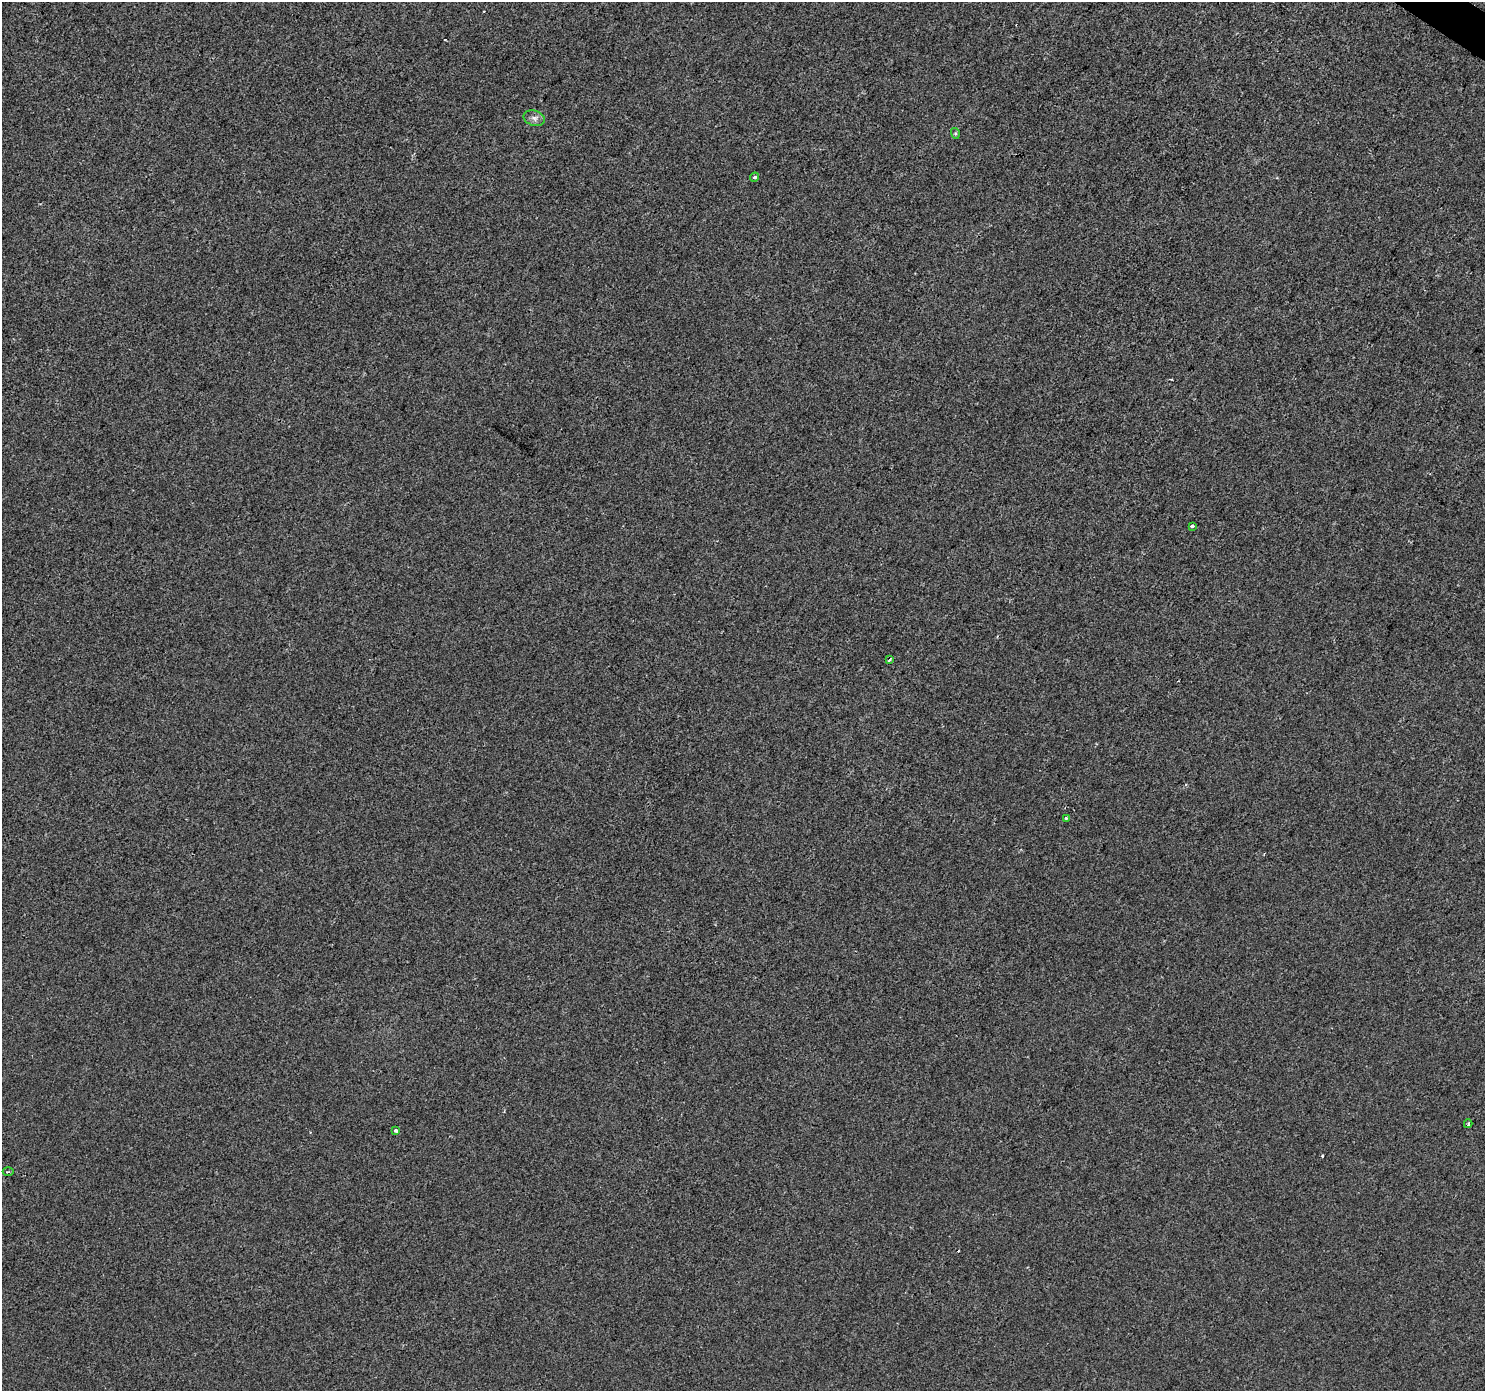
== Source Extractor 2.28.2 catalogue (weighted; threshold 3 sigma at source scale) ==
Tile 10 of 4 x 4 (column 2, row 3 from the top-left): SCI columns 1489-2971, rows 1640-3028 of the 5937 x 5990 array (HDU 1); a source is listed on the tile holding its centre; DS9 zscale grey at full resolution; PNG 1487 x 1393 px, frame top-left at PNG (2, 2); each listed source drawn as its Kron ellipse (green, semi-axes under 4 px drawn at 4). Shown black and unused: <1% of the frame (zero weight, under 2 of 3 exposures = <1% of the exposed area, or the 3 px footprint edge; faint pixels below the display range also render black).
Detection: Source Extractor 2.28.2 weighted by HDU 2 'WHT'; one run over the whole footprint, this tile lists its part. Background -4.90e-04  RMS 0.0041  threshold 0.0185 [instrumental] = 3 sigma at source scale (4.5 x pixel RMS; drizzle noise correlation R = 1.50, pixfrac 1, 0.0396/0.0396 arcsec/px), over >= 5 px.
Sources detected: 11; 2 cosmic-ray / hot-pixel residue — neither listed nor drawn; the other 9 listed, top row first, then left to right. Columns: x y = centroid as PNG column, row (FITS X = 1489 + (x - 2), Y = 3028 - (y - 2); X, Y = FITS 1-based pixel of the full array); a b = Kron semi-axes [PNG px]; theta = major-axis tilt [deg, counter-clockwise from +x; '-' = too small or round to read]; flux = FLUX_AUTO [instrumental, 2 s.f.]
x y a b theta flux
534 118 11 7 -15 1.9
955 133 5 3 - 0.56
755 177 5 3 - 0.77
1192 526 3 3 - 4.6
889 660 4 2 - 1.1
1066 818 3 3 - 0.6
1468 1124 4 3 - 0.64
395 1130 4 3 - 0.86
8 1172 5 3 - 0.59